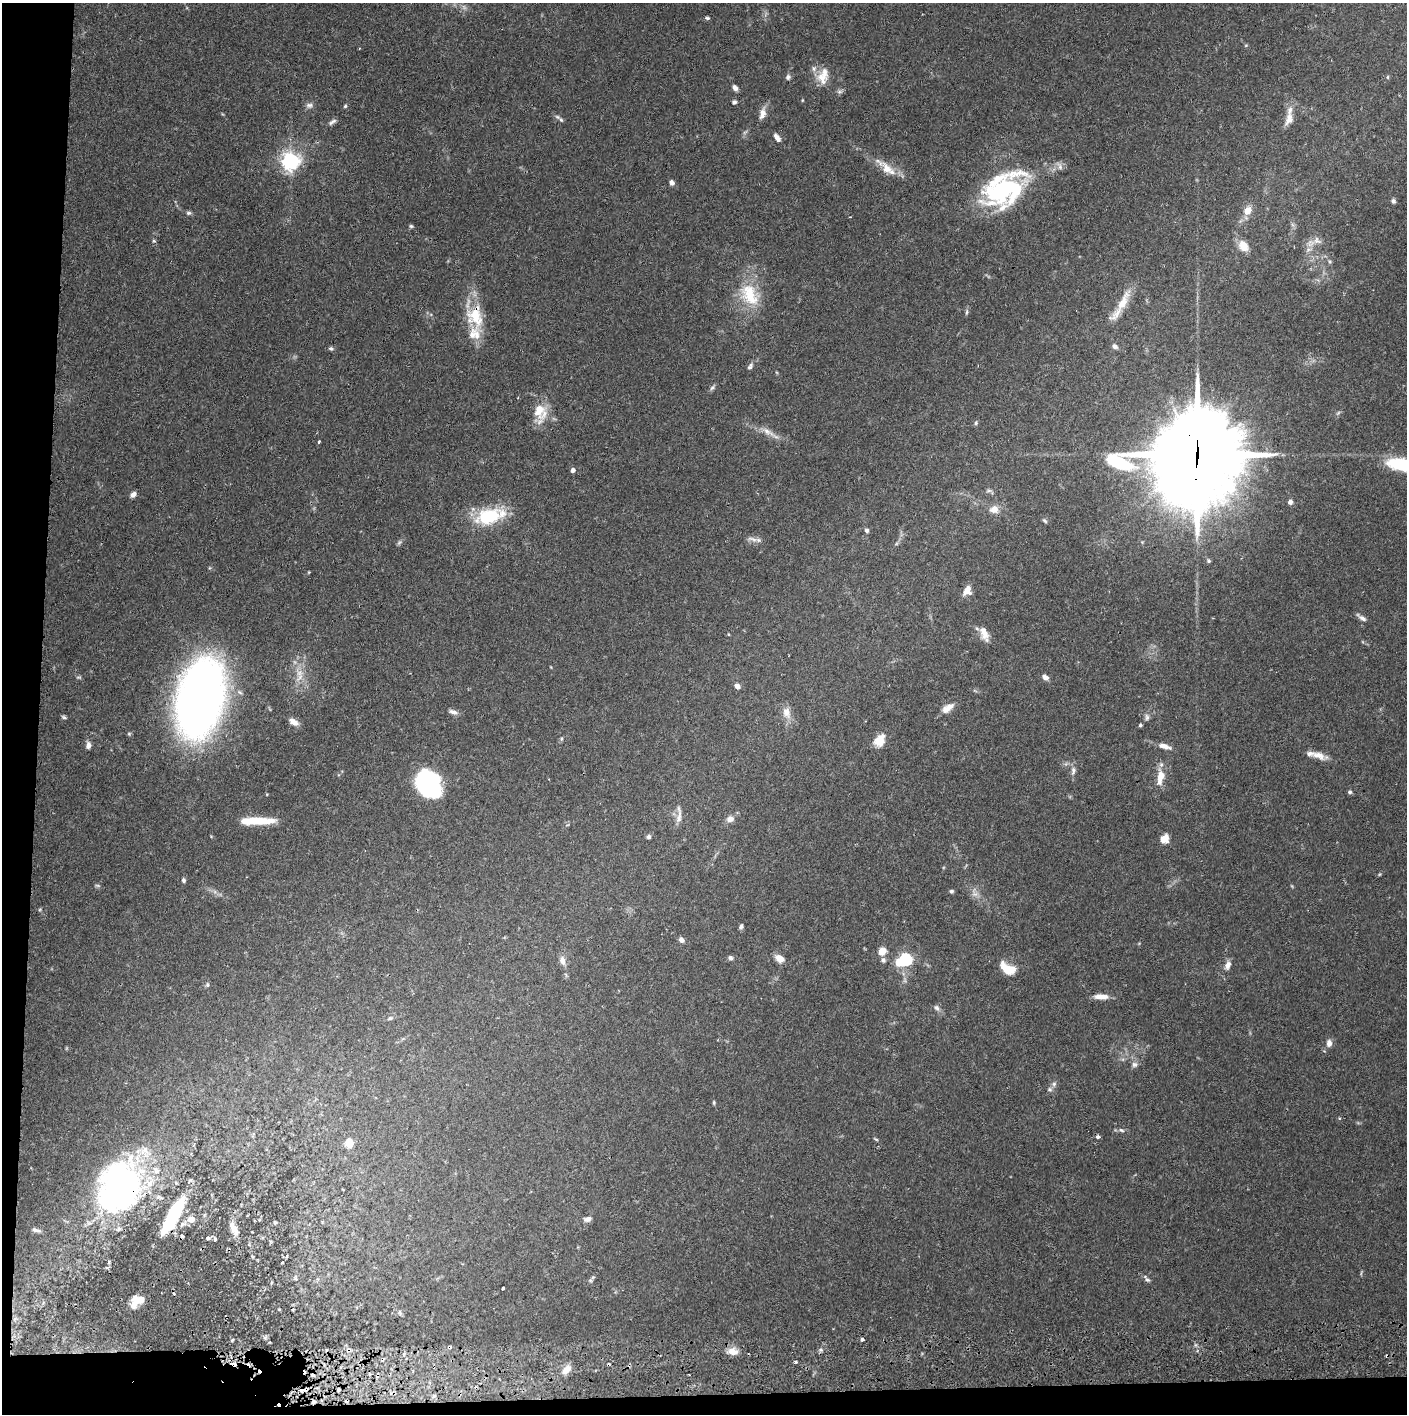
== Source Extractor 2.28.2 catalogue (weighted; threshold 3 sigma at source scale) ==
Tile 7 of 3 x 3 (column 1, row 3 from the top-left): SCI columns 7-1411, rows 65-1476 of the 4229 x 4358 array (HDU 1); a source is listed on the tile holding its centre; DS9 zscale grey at full resolution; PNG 1409 x 1416 px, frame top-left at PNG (2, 3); no overlay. Shown black and unused: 5% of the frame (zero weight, under 2 of 3 exposures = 3% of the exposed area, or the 3 px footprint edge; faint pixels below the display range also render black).
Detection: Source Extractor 2.28.2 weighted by HDU 2 'WHT'; one run over the whole footprint, this tile lists its part. Background 0.068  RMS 0.0049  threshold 0.0221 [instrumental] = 3 sigma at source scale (4.5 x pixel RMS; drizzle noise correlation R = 1.50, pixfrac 1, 0.05/0.05 arcsec/px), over >= 5 px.
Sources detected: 167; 4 too faint to see at this stretch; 4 inside a brighter object's white glare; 10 cosmic-ray / hot-pixel residue — not listed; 11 inside a brighter listed object's ellipse — not listed separately; the other 138 listed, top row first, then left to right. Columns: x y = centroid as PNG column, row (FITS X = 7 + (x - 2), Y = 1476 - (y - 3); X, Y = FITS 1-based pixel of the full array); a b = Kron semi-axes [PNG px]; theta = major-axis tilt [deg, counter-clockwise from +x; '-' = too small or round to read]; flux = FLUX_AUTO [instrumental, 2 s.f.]
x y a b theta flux
707 18 5 3 - 0.89
1246 45 5 3 - 0.46
359 48 3 2 - 0.35
788 77 7 6 - 1.3
1388 77 6 4 89 0.54
822 79 20 12 -53 7
735 88 6 5 - 2.3
839 92 9 5 6 1.2
802 100 5 3 - 0.4
734 102 5 5 - 1.4
309 105 10 7 -6 1.9
345 106 5 4 - 0.66
762 113 17 8 77 3.6
1289 119 17 10 72 4.4
561 120 10 5 -47 1.2
332 122 11 5 33 1.5
777 138 10 5 -56 2.6
290 161 7 6 - 220
1060 166 12 5 -68 1.7
887 168 20 12 -52 7.1
672 183 6 5 - 2.1
1001 190 57 29 38 59
1393 201 6 5 - 1.3
1247 210 10 8 52 5.4
189 213 7 5 1 1
411 226 5 4 - 0.72
154 241 5 5 - 0.73
1311 243 13 10 25 3.9
1243 246 12 10 -61 6.7
1329 261 7 5 -72 0.86
749 295 34 24 -56 22
1123 301 37 10 63 10
967 312 9 3 79 0.9
475 316 31 22 -82 20
1114 346 7 5 -27 1.8
331 348 7 5 -10 1.1
750 366 11 6 58 1.5
712 387 9 5 45 1.2
540 411 24 19 -87 12
1338 413 7 4 45 0.87
976 423 5 5 - 0.89
767 432 20 8 -32 4.5
319 442 3 3 - 0.71
1197 454 40 32 78 7500
1405 465 39 13 -11 32
573 470 4 4 - 2.4
989 491 12 4 -23 1.2
133 494 7 5 45 2.3
1290 502 5 5 - 1.6
994 509 10 9 - 4.5
489 516 30 17 17 28
1045 520 8 4 -45 0.88
867 530 5 5 - 1.2
752 539 17 5 -16 2.5
1208 561 6 5 - 0.79
967 590 11 8 61 4.6
1362 618 13 5 -34 2
728 634 5 3 - 0.38
984 634 19 9 -70 5.4
299 673 14 11 -50 5.6
78 677 8 3 5 0.59
1045 677 7 5 -38 2.3
737 686 7 5 -29 2.1
200 698 48 27 77 580
947 708 18 8 35 4.6
453 712 13 6 -19 2.1
786 713 16 11 -75 4.8
64 717 7 4 -25 0.83
1147 717 9 6 90 1.4
293 722 12 7 -34 3.6
1140 725 4 4 - 0.81
561 739 6 4 71 0.69
879 741 15 11 58 6.7
88 745 9 6 87 2
1165 746 17 7 -16 3.5
1319 755 21 8 -17 5.1
1073 771 13 6 88 2.2
1160 777 18 8 82 7.7
428 783 24 18 -58 73
1350 792 5 5 - 0.93
679 817 22 7 79 3.6
730 819 9 8 - 2.9
258 821 33 8 -2 16
648 837 5 5 - 1.3
1164 839 9 8 - 4.5
1380 874 5 4 - 0.54
184 880 6 5 - 0.97
98 885 8 4 -9 0.76
951 891 5 4 - 0.95
741 926 5 4 - 1.3
681 940 6 5 - 2.1
882 951 7 6 - 6.1
731 958 6 5 - 1.3
780 958 9 6 -30 5.2
906 959 6 5 - 79
883 960 6 6 - 1.4
562 961 13 7 -78 3.2
898 962 6 5 - 8.2
1228 965 12 7 70 2.8
1007 969 18 10 -28 10
207 985 6 5 - 0.97
1101 997 18 6 -2 4.6
937 1008 10 6 -56 1.6
390 1018 7 5 15 1
1329 1043 9 6 83 2.8
1134 1064 8 8 - 1.8
1054 1084 8 6 89 1.4
1050 1089 7 6 - 1.2
714 1102 5 4 - 0.62
1121 1130 9 5 -13 1.4
876 1139 7 3 -27 0.61
349 1143 10 8 -88 6.9
122 1186 56 43 -80 130
172 1216 34 9 62 53
191 1219 8 7 - 3.8
587 1219 11 7 13 2
275 1223 5 4 - 0.5
183 1224 13 7 37 2.9
234 1229 17 7 -62 4.7
36 1230 11 4 -16 1.5
208 1238 6 5 - 0.99
215 1239 6 4 -72 0.76
295 1278 8 3 -77 0.74
1147 1279 12 5 -50 1.4
590 1280 6 5 - 0.94
503 1288 3 3 - 1.4
139 1300 17 9 -3 5.4
400 1313 6 5 - 0.81
265 1337 7 4 19 0.72
862 1339 4 3 - 1.9
232 1340 5 3 - 0.52
349 1350 6 4 -41 1
821 1350 6 5 - 1
732 1351 12 8 -5 4.8
796 1362 3 3 - 1.4
566 1370 13 7 44 4.4
689 1375 3 2 - 0.35
306 1389 9 4 8 1.3
Overlapping masked pixels (flux is a lower limit): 6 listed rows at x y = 475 316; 1197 454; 122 1186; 172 1216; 349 1350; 306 1389
Isophote crosses this tile's border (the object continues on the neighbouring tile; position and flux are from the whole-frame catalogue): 1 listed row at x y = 1405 465